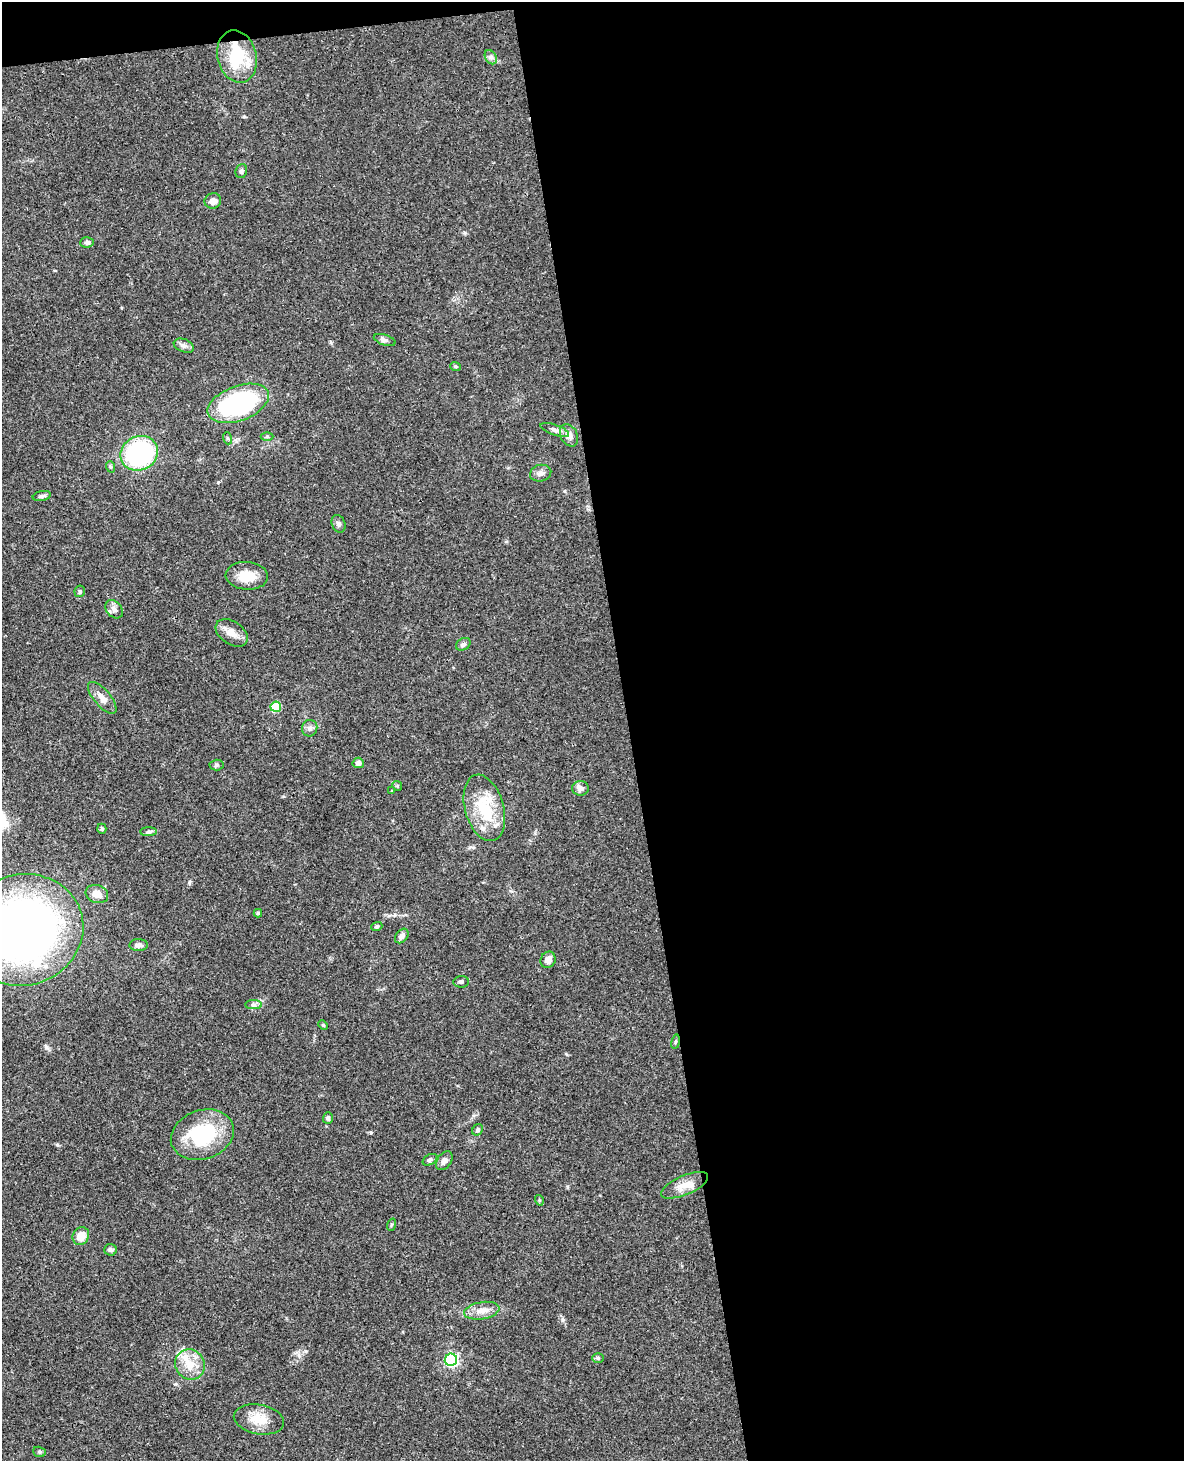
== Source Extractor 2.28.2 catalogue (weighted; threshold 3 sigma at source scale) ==
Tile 4 of 4 x 3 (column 4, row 1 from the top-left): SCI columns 3605-4786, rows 3172-4630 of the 4843 x 4777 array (HDU 1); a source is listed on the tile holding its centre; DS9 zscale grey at full resolution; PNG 1186 x 1463 px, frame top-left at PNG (2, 2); each listed source drawn as its Kron ellipse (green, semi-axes under 4 px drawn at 4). Shown black and unused: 48% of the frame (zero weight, under 3 of 4 exposures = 6% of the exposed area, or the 3 px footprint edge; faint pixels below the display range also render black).
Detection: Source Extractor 2.28.2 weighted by HDU 2 'WHT'; one run over the whole footprint, this tile lists its part. Background 0.0648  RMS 0.0049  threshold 0.0219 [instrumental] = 3 sigma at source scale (4.5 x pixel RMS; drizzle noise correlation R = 1.50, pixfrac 1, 0.05/0.05 arcsec/px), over >= 5 px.
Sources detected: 63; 2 inside a brighter listed object's ellipse — not listed separately; the other 61 listed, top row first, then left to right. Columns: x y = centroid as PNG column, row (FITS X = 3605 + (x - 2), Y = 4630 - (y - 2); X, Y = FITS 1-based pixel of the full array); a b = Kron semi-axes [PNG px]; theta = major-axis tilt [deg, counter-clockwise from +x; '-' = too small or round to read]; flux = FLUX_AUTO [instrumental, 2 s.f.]
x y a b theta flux
237 57 26 19 -76 25
491 57 8 5 -59 1.4
241 171 7 5 70 0.98
213 201 8 7 - 2.7
87 242 7 5 4 1.5
385 340 11 5 -18 1.4
184 346 10 6 -21 1.8
455 366 5 4 - 0.63
238 403 32 17 20 61
555 430 15 5 -19 2.1
569 435 12 8 -62 2.8
267 437 6 4 0 0.77
227 438 6 4 -71 0.68
139 453 19 17 29 64
111 467 6 4 -71 0.66
541 473 11 8 15 2.1
42 496 9 5 11 1.2
339 524 9 6 -70 1.5
247 576 21 14 -4 8.7
80 591 6 5 - 0.88
114 609 10 7 -49 2.2
232 633 18 11 -34 4.9
463 644 8 5 31 1.4
102 698 19 8 -50 3.9
276 707 5 5 - 21
310 728 8 7 - 1.9
358 763 5 5 - 1.8
217 765 7 5 4 1.1
397 786 5 4 - 0.63
580 788 8 7 - 2.4
392 791 3 2 - 0.44
484 808 34 19 -75 22
102 829 5 4 - 0.81
149 832 8 4 0 1.1
97 894 11 9 -19 4.4
258 913 4 4 - 0.67
377 926 6 4 16 0.68
22 930 61 55 16 330
402 936 8 5 51 1.9
139 945 9 6 0 1.8
548 960 8 7 - 3.3
461 982 7 5 7 1
254 1005 8 4 0 1.2
323 1025 5 3 - 0.51
676 1042 7 3 81 0.74
328 1118 6 5 - 0.96
478 1130 6 5 - 0.85
202 1135 32 24 19 33
430 1160 8 5 29 1
444 1161 10 7 54 2.3
684 1185 25 9 23 6.2
539 1200 5 3 - 0.51
391 1225 6 4 71 0.62
81 1236 9 8 - 5.6
110 1250 6 6 - 1.1
482 1311 18 8 10 4.8
598 1358 6 5 - 0.81
451 1360 6 6 - 94
190 1364 15 14 - 8
259 1419 25 14 -10 9.1
39 1452 6 5 - 0.75
Overlapping masked pixels (flux is a lower limit): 1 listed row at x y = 237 57
Isophote crosses this tile's border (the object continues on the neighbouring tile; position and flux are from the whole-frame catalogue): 1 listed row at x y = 22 930
Unlisted compact peaks at least as high as the median listed source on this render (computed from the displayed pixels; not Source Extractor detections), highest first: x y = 57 1145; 189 882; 562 1320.